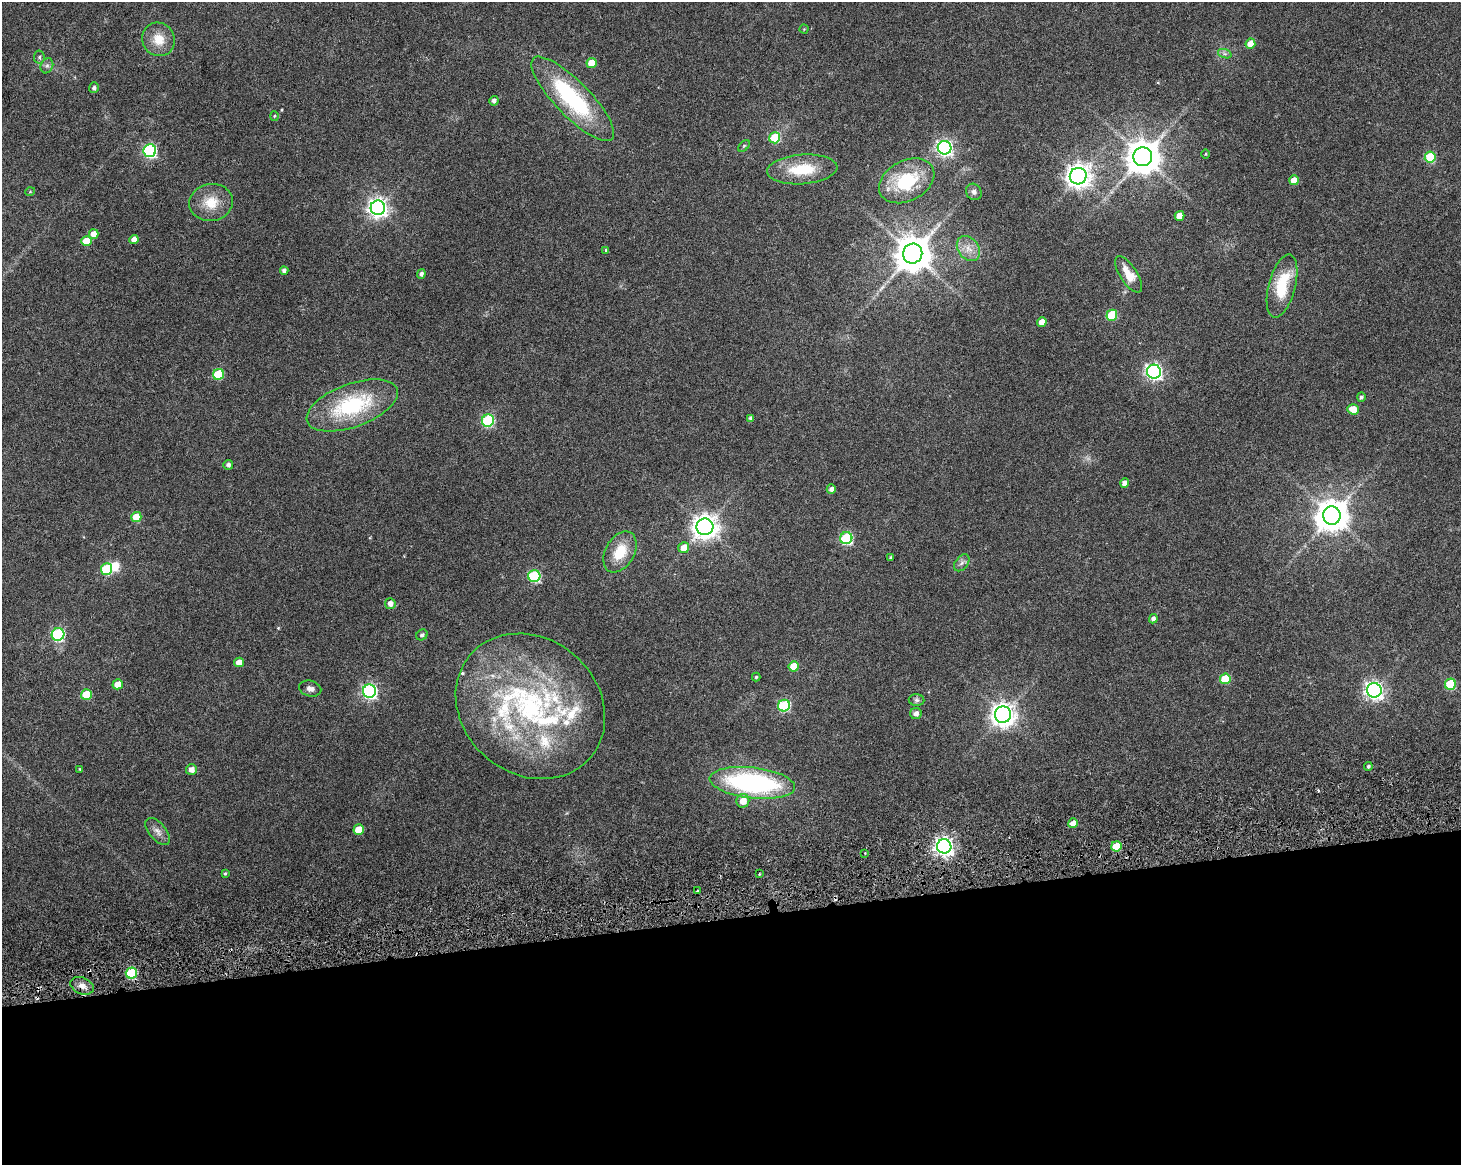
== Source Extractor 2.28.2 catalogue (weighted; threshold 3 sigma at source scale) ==
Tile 11 of 3 x 4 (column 2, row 4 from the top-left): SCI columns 1540-2998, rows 160-1322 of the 4717 x 4901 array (HDU 1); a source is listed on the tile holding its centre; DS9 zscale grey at full resolution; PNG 1463 x 1167 px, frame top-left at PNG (2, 2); each listed source drawn as its Kron ellipse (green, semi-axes under 4 px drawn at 4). Shown black and unused: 21% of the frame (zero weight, under 3 of 6 exposures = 11% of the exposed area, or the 3 px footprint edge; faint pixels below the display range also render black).
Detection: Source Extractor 2.28.2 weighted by HDU 2 'WHT'; one run over the whole footprint, this tile lists its part. Background 0.0622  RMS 0.0032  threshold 0.0131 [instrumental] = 3 sigma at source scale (4.09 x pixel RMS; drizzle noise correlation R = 1.36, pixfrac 0.8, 0.0396/0.0396 arcsec/px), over >= 5 px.
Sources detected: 109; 1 too faint to see at this stretch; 2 inside a brighter object's white glare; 4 cosmic-ray / hot-pixel residue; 1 long thin detection or spike segment (spike, bleed or trail) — neither listed nor drawn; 7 inside a brighter listed object's ellipse — not listed separately; the other 94 listed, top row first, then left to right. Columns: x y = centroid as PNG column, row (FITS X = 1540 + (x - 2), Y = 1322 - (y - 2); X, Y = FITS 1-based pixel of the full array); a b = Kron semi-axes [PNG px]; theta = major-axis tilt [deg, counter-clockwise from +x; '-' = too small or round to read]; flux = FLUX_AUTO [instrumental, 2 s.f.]
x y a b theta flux
804 29 4 4 - 0.26
159 39 17 16 - 5.4
1250 44 5 5 - 4.3
1225 54 7 4 -18 0.69
39 57 6 5 - 0.64
591 63 5 5 - 4.5
47 66 8 6 68 0.83
94 88 5 5 - 0.81
573 99 56 17 -46 33
494 101 5 4 - 0.97
274 116 5 3 - 0.29
775 138 5 5 - 15
744 146 7 4 45 0.43
945 148 7 7 - 87
150 151 6 6 - 47
1206 154 5 3 - 0.24
1143 157 9 9 - 640
1430 157 5 5 - 15
802 169 35 14 4 12
1078 176 8 8 - 250
1294 180 5 4 - 4.3
907 181 29 20 28 17
30 192 5 3 - 0.23
974 192 8 7 - 1.1
211 202 22 18 8 6.7
378 208 7 7 - 150
1179 216 5 4 - 3.8
94 234 5 5 - 2.6
134 239 4 4 - 1.8
86 241 5 5 - 6.3
968 249 14 10 -53 2.9
606 250 3 3 - 0.34
913 254 10 9 - 750
284 271 4 4 - 1
421 274 4 4 - 1
1129 274 21 8 -57 5
1282 286 32 13 75 13
1112 315 5 5 - 14
1042 322 5 4 - 3.1
1154 372 7 7 - 89
219 374 5 5 - 15
1361 397 5 4 - 0.64
352 405 48 21 20 27
1353 409 6 5 - 4.5
751 418 4 4 - 0.94
488 421 6 6 - 31
228 465 5 5 - 0.94
1125 483 4 4 - 1.9
831 489 5 4 - 1.2
1332 515 9 8 - 500
136 517 5 5 - 7.5
705 527 8 8 - 280
846 538 6 6 - 29
684 548 6 5 - 3.8
620 552 22 14 61 8
891 558 3 3 - 0.55
962 563 9 6 51 1
106 569 6 5 - 17
534 576 6 6 - 29
390 604 5 5 - 1.7
1153 619 5 4 - 1.1
58 634 6 6 - 39
422 635 6 5 - 0.73
239 662 5 4 - 3
794 666 5 5 - 5.6
756 677 4 4 - 0.4
1225 679 5 5 - 11
118 684 5 5 - 4.1
1450 684 6 5 - 16
310 689 11 8 -13 1.4
1374 690 7 7 - 120
369 691 7 6 - 69
86 695 5 5 - 9.8
917 700 8 6 -1 0.78
530 706 79 68 -40 79
784 706 6 6 - 28
916 714 6 5 - 1.4
1003 715 8 8 - 260
1368 766 4 4 - 0.58
80 769 4 3 - 0.3
191 770 5 5 - 2
752 783 43 15 -7 55
743 801 7 6 - 3.8
1073 823 5 4 - 2.4
359 830 5 5 - 6
158 831 16 8 -50 1.9
944 846 7 7 - 140
1116 846 5 5 - 9.1
865 853 2 2 - 0.24
225 874 4 3 - 0.4
759 874 3 2 - 0.24
697 891 3 2 - 0.3
131 973 6 5 - 20
82 986 12 8 -21 2.2
Overlapping masked pixels (flux is a lower limit): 1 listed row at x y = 82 986